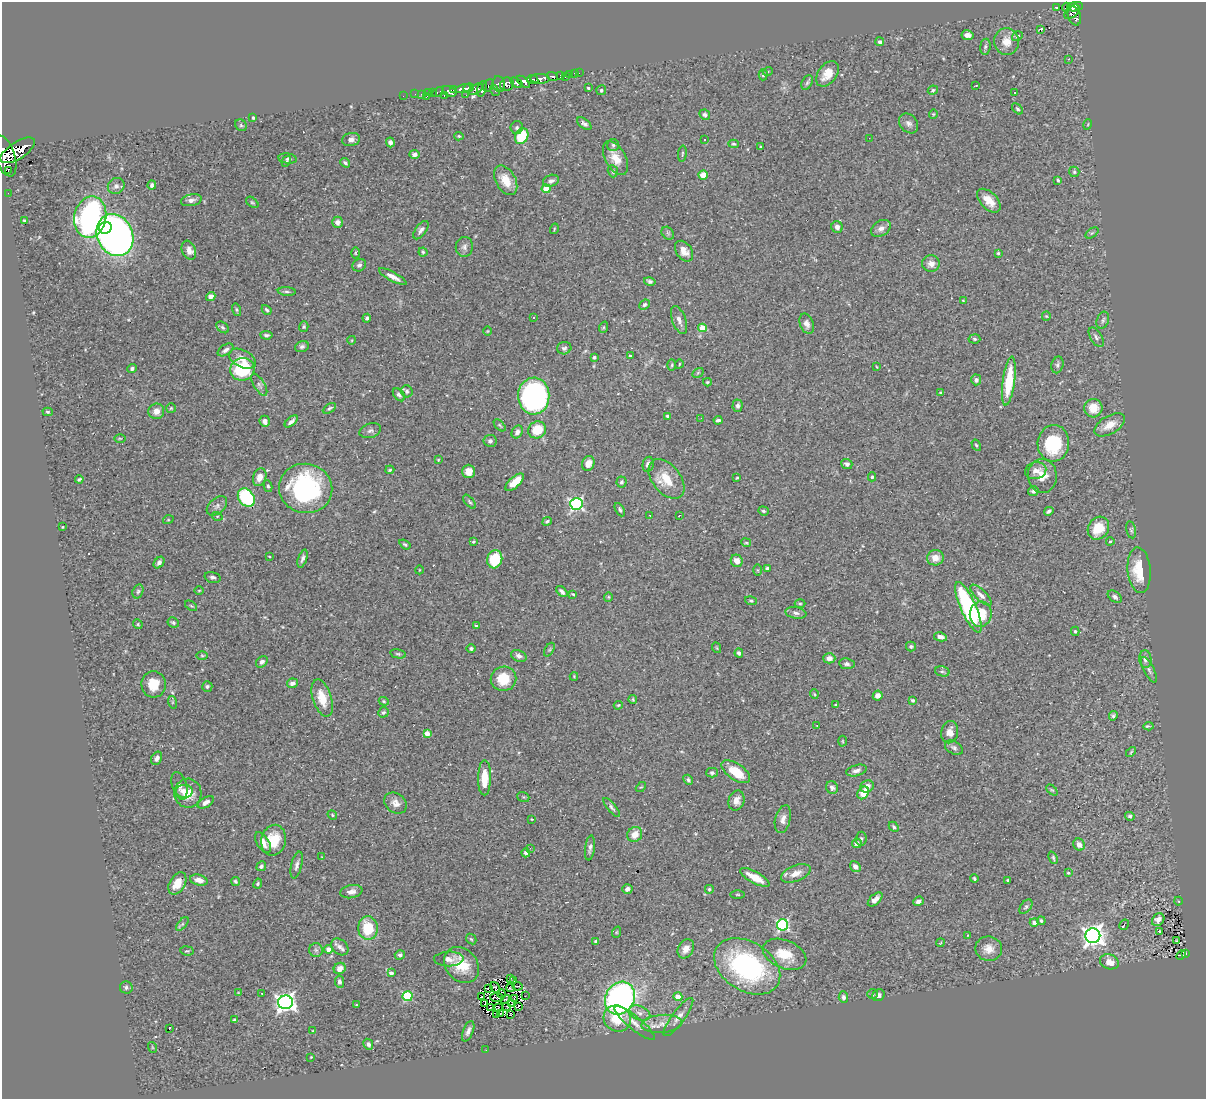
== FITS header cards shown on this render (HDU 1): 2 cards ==
NAXIS1  =                 1204
NAXIS2  =                 1097

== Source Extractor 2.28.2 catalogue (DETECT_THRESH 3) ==
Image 1204 x 1097 px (HDU 1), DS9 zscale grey, 1 PNG px = 1 image px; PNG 1208 x 1101 px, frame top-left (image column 1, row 1097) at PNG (2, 2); each listed source drawn as its Kron ellipse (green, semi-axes under 4 px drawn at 4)
Background 0.555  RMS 0.029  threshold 0.0861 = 3 sigma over >= 5 px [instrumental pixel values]
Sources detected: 410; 2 with non-positive FLUX_AUTO (blend fragments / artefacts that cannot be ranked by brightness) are neither listed nor drawn; the other 408 listed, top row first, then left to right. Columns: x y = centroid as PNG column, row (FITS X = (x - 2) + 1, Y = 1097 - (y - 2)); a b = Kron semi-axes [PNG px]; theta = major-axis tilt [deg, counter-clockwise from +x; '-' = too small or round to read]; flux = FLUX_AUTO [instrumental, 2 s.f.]
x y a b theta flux
1056 7 3 3 - 26
1066 7 4 2 - 12
1075 7 8 4 7 250
1072 12 9 5 40 160
1074 16 10 6 -72 230
1041 29 3 3 - 28
968 35 6 5 - 8.1
1017 36 6 4 33 5
880 42 4 4 - 7.1
1006 42 13 12 - 24
985 47 8 5 83 3.8
1069 59 2 2 - 1.3
768 71 5 3 - 1.8
574 73 2 2 - 5.1
579 73 2 2 - 2.3
827 74 14 9 54 25
570 75 4 3 - 28
763 75 6 4 89 3.7
560 76 3 3 - 58
552 77 6 3 -21 170
565 77 2 2 - 1.1
533 79 6 3 -9 250
540 79 9 5 -2 470
523 82 8 4 -43 180
516 83 7 4 -35 250
807 83 8 5 63 3.7
499 84 8 6 -80 220
507 84 7 6 - 400
488 85 6 5 - 89
976 85 3 2 - 1.2
468 88 5 3 - 200
588 88 3 3 - 2.7
453 89 3 3 - 77
463 89 8 3 12 360
476 89 8 4 35 140
482 89 8 4 70 260
495 90 6 3 -55 82
601 90 5 5 - 3.1
933 90 5 4 - 2.7
449 91 7 4 -25 370
432 92 3 2 - 8.3
438 92 6 3 26 15
428 93 3 2 - 9.6
1015 93 2 2 - 1.6
415 94 2 2 - 6.1
421 94 2 2 - 6.5
466 95 2 2 - 4.1
403 96 2 2 - 5.1
444 96 3 2 - 6
426 97 3 2 - 44
1017 109 6 4 -45 3.1
933 114 4 4 - 2.2
705 115 5 5 - 5.5
253 118 3 3 - 2.4
909 123 11 8 -48 9.3
584 124 8 4 -37 5.1
1088 124 5 3 - 1.7
241 125 6 5 - 3.5
517 128 6 6 - 4
459 136 5 4 - 2.6
522 136 8 6 60 62
869 138 2 2 - 1.4
351 139 9 6 13 7.4
705 139 3 3 - 4.9
390 142 5 4 - 5.1
733 144 5 4 - 2.9
613 145 6 6 - 4.4
760 147 4 2 - 1.7
18 150 20 8 33 1600
415 154 5 4 - 6.6
682 154 8 3 85 2.5
5 156 21 10 -72 2000
615 158 18 10 -61 26
288 159 9 5 -7 4.3
286 161 5 4 - 2.9
345 163 5 3 - 3.8
8 170 2 2 - 13000
613 171 6 5 - 3.9
1074 172 5 5 - 2.7
703 175 4 4 - 50
506 180 16 10 -61 31
1058 180 4 3 - 2.6
551 181 8 6 19 7.7
152 185 4 3 - 4.1
116 186 8 8 - 6.5
546 189 4 4 - 46
8 193 2 2 - 5.5
191 200 10 6 11 7.9
989 201 14 8 -45 25
252 202 7 4 -39 2.8
90 217 21 16 78 480
24 220 3 2 - 2.3
338 222 5 5 - 6.8
837 227 6 5 - 8.3
105 228 6 5 - 86
881 228 11 7 34 10
554 229 5 3 - 1.8
421 230 11 5 54 7.5
668 233 7 5 -46 3.7
1092 233 7 4 36 3.1
115 235 21 17 -65 1100
464 247 10 8 82 7.8
189 250 10 7 -69 11
684 251 11 8 -55 16
423 252 4 4 - 2.8
355 253 5 3 - 2.1
998 253 3 3 - 2.5
931 264 9 8 - 12
359 265 7 6 - 5.8
393 277 15 4 -28 13
650 281 6 4 -13 4.8
287 292 9 4 -5 4
211 296 5 4 - 7.4
963 300 4 2 - 1.1
644 305 6 4 42 4
237 310 6 4 -72 2.8
267 310 5 3 - 3.4
1046 316 4 4 - 2.1
367 318 4 4 - 3.7
533 318 3 2 - 3.7
679 320 15 7 -70 11
1103 320 9 6 70 5.1
807 324 10 6 -69 10
223 327 7 5 -40 3.7
304 327 5 4 - 3.1
604 327 6 4 71 2.6
702 328 4 4 - 39
487 331 5 3 - 1.5
266 335 6 4 -4 4
1096 337 11 5 -58 6.4
974 339 6 4 -4 3.2
352 340 4 3 - 1.6
302 347 7 5 22 4.9
564 348 7 6 - 4.1
225 350 9 5 33 5.6
630 356 3 3 - 2.5
594 357 3 3 - 3
242 359 14 8 -26 17
679 364 4 3 - 1.5
672 365 6 4 88 2.8
1057 365 8 6 76 5
877 367 4 2 - 1.5
132 369 5 4 - 5.5
242 369 12 11 - 130
698 373 6 4 31 2.5
976 380 5 5 - 5.6
1009 381 24 6 82 77
707 382 4 3 - 2.5
259 385 12 5 -58 6.2
407 391 6 5 - 4.2
940 393 3 3 - 1.6
399 395 7 5 -51 5.1
534 396 18 15 -88 470
738 406 6 5 - 5.3
171 408 5 5 - 2.3
329 408 7 4 32 3.5
1093 408 9 9 - 30
156 411 8 7 - 13
48 412 5 4 - 3
667 416 3 3 - 4.5
701 418 2 2 - 1.4
718 420 4 3 - 4.6
265 421 6 5 - 9.7
291 421 8 3 41 6.2
500 425 7 4 -45 2.9
1110 425 17 9 31 24
537 430 9 8 - 45
370 431 11 7 18 6.9
517 432 7 5 59 7.5
120 438 6 4 0 2.2
490 441 6 6 - 6.6
1053 443 18 15 84 120
976 445 6 4 -58 2.6
438 460 3 3 - 1.6
588 463 7 6 - 16
648 464 8 5 77 8
847 464 6 5 - 5.1
390 470 5 3 - 2.3
469 471 7 6 - 17
1036 471 11 8 15 14
1042 476 17 14 -84 28
260 477 9 6 71 16
872 477 4 4 - 2.6
737 478 4 3 - 1.8
79 479 4 3 - 3
666 479 23 14 -51 45
515 482 11 5 42 32
621 482 5 5 - 3.9
268 486 6 4 -79 3.1
306 488 27 24 -12 290
1033 491 5 5 - 4.6
246 498 10 7 -52 140
470 502 8 4 -49 3.2
576 504 6 6 - 350
217 506 12 7 43 7.7
620 510 7 4 -61 3.5
763 511 5 4 - 2.7
1049 511 5 3 - 3.9
650 515 2 2 - 1.3
217 516 5 3 - 2
679 516 3 2 - 1.7
168 520 5 3 - 1.7
547 521 5 4 - 3.7
62 527 3 2 - 1.3
1098 528 12 10 54 46
1131 530 8 5 -78 3.8
473 541 3 3 - 2.2
1110 541 4 3 - 2.1
746 543 5 4 - 2.3
405 544 6 4 -36 3.6
269 556 3 2 - 1.2
935 558 8 7 - 17
302 559 9 4 71 5.6
495 559 9 7 73 66
737 561 6 5 - 14
159 563 6 4 51 5
767 568 4 3 - 5.2
419 570 4 3 - 1.3
758 570 6 4 -89 2.3
1139 570 23 11 -85 57
213 577 8 5 -15 5.2
199 590 5 3 - 1.6
138 591 7 5 72 3.8
562 592 7 4 -44 6.4
573 594 3 2 - 2.2
981 595 14 5 -44 9.6
608 597 5 4 - 2.2
1115 597 8 5 -36 5.4
751 601 6 4 -17 2.9
800 604 5 3 - 2.2
191 606 7 3 -36 2.4
968 607 27 7 -66 280
796 613 11 5 -10 6.9
981 614 13 11 83 51
173 622 6 5 - 3.5
138 624 5 4 - 2.3
476 626 3 3 - 3.2
1075 631 4 3 - 2.8
940 637 6 4 -9 8.5
911 646 5 5 - 3.8
471 648 4 4 - 3.9
717 648 5 3 - 1.9
549 650 7 4 58 3.2
739 653 4 4 - 4.4
398 654 8 4 -13 3.5
202 656 6 4 -1 2.7
519 656 8 5 -22 6.7
829 658 6 5 - 11
1145 659 9 6 -84 7.8
262 662 6 5 - 5.8
847 664 8 5 -7 5.4
1149 670 14 5 -63 6.6
942 671 7 5 -14 3.9
574 676 4 3 - 2
504 679 13 12 - 49
292 683 6 4 12 7.2
154 684 13 12 - 35
207 686 5 5 - 3.4
814 694 5 3 - 1.8
878 695 5 4 - 9.9
322 698 19 9 -73 39
633 700 4 3 - 2
913 700 4 3 - 3.2
384 701 5 4 - 2.3
172 702 6 4 -72 2.9
618 705 5 3 - 2
836 705 3 2 - 2.1
383 712 5 5 - 3.9
1113 716 5 4 - 3.1
817 725 3 2 - 1.3
1148 726 5 3 - 3.8
950 732 11 8 78 14
427 734 4 4 - 25
842 741 5 3 - 1.9
954 748 10 6 -29 5.9
1131 752 6 3 47 2.1
157 758 7 5 61 7.4
856 770 10 5 16 8.7
736 772 16 8 -34 44
712 773 5 5 - 4.2
485 778 17 6 89 39
688 780 5 4 - 3.2
179 786 14 7 -73 8.6
867 786 7 6 - 12
641 787 6 3 41 2
832 787 6 6 - 6.8
1052 790 6 4 -43 2.6
184 791 8 6 -2 11
188 793 14 13 - 27
863 793 7 5 55 33
523 797 6 4 -20 3
736 800 10 8 75 15
206 802 9 5 31 9.6
395 803 12 9 -37 13
612 807 12 4 -49 5.1
332 815 5 4 - 2.3
1130 816 5 4 - 3.5
532 819 4 3 - 1.6
783 819 14 7 75 12
894 827 6 4 -47 3
635 834 8 7 - 22
861 839 7 5 84 3.5
274 840 15 12 77 46
263 843 11 6 -58 16
857 843 5 4 - 8.9
1079 845 6 5 - 9
530 848 3 3 - 2.5
590 848 12 4 83 7
526 853 4 3 - 4.2
322 857 3 3 - 1.5
1053 858 6 3 -66 2.7
297 865 14 5 77 7.7
261 866 5 4 - 4.3
855 867 6 4 -52 8
796 873 15 8 22 18
1068 873 3 2 - 2.2
755 877 16 5 -29 28
974 879 4 3 - 2.6
199 880 9 5 -13 15
1008 880 3 2 - 2.1
235 881 5 4 - 3.1
177 883 12 7 60 30
258 884 5 4 - 3.3
627 889 5 5 - 6.8
709 889 5 5 - 2.9
351 892 11 6 10 11
738 894 7 3 -1 2.2
875 899 9 5 43 10
919 901 5 4 - 8.4
1179 901 4 3 - 1.7
1026 907 8 5 51 3.8
1158 920 7 5 49 9.7
1041 921 4 3 - 3.4
1034 922 4 4 - 5
182 924 8 4 51 3.6
783 925 5 5 - 290
1124 925 6 2 59 0.79
368 928 12 10 -85 73
1159 931 3 3 - 26
617 932 6 3 71 1.9
968 935 4 2 - 1.2
1093 936 7 7 - 1200
471 939 6 4 -44 2.8
596 941 3 3 - 4.2
1177 941 3 2 - 2
940 943 4 3 - 1.7
340 947 9 7 -42 9.3
328 949 4 4 - 14
686 949 10 7 61 16
989 949 13 12 - 21
316 950 7 6 - 5.8
187 951 6 4 -9 2.7
785 954 23 14 -23 49
1186 954 3 3 - 38
400 955 5 4 - 5.1
1181 955 5 3 - 14
449 959 15 7 1 14
1109 962 10 7 -19 15
461 965 19 15 -48 49
747 966 36 24 -32 340
340 968 6 5 - 13
391 973 4 4 - 9.1
510 979 3 2 - 1.5
514 980 4 2 - 0.049
339 982 6 4 -81 5.1
517 986 5 2 - 2.5
126 987 6 6 - 4.6
488 988 3 2 - 0.75
495 988 6 2 -55 0.87
511 988 4 2 - 2.8
238 993 4 3 - 1.4
262 994 3 2 - 2.9
501 994 4 2 - 0.2
872 994 5 4 - 2.8
879 995 6 5 - 7.2
408 996 5 5 - 140
482 996 2 2 - 1.2
525 996 2 2 - 2.1
678 997 4 4 - 30
843 997 6 5 - 4.9
497 998 7 2 -8 0.97
620 998 17 14 58 570
505 999 5 2 - 1.1
514 999 4 3 - 1.8
285 1002 7 7 - 930
512 1003 3 2 - 1.5
485 1004 3 2 - 2.1
356 1005 2 2 - 1.5
518 1006 3 2 - 0.5
507 1007 3 2 - 1.1
491 1008 2 2 - 0.96
498 1008 3 2 - 0.44
639 1013 11 7 -20 10
500 1014 3 2 - 0.96
511 1014 3 2 - 2.3
497 1015 3 2 - 1.9
678 1017 23 6 53 15
617 1019 14 13 - 47
234 1020 3 3 - 2.2
635 1023 25 6 -39 16
662 1024 20 9 5 21
169 1029 3 2 - 25
313 1030 3 2 - 1.3
468 1031 11 5 69 8.9
368 1044 6 4 -62 6.2
152 1047 5 3 - 1.6
486 1050 2 2 - 6
311 1057 3 2 - 1.3
At the frame edge (FLAGS 8, measured only in part): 1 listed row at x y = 5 156
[2 non-positive-flux detections neither listed nor drawn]